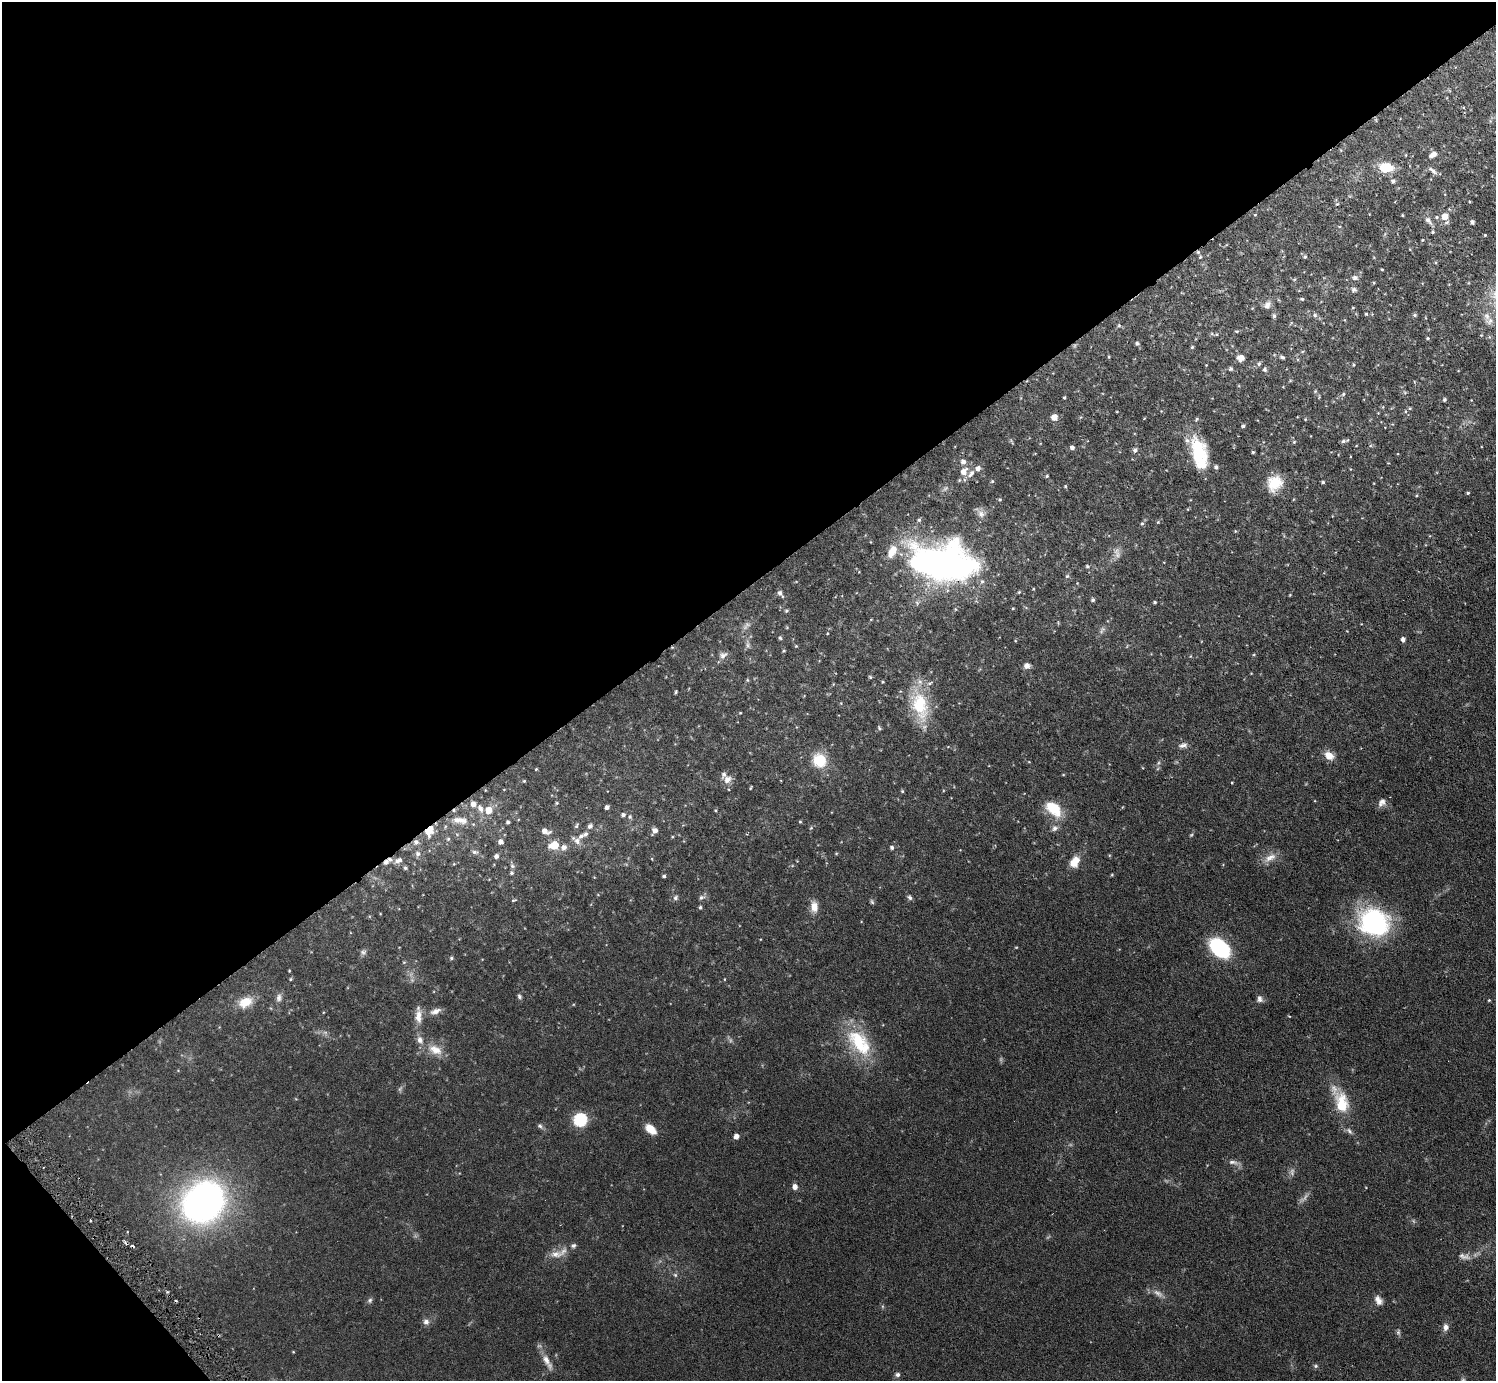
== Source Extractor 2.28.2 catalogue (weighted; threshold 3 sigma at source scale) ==
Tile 5 of 4 x 4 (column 1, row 2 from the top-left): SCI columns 1-1494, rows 3055-4433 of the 5977 x 5967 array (HDU 1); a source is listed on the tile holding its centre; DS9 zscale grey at full resolution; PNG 1498 x 1383 px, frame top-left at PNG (2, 2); no overlay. Shown black and unused: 44% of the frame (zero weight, under 3 of 6 exposures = <1% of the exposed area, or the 3 px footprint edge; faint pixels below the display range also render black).
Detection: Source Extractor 2.28.2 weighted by HDU 2 'WHT'; one run over the whole footprint, this tile lists its part. Background 0.0941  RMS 0.0047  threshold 0.0192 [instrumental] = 3 sigma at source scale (4.09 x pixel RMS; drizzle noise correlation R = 1.36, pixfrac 0.8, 0.05/0.05 arcsec/px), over >= 5 px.
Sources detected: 210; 7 too faint to see at this stretch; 3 cosmic-ray / hot-pixel residue — not listed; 10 inside a brighter listed object's ellipse — not listed separately; the other 190 listed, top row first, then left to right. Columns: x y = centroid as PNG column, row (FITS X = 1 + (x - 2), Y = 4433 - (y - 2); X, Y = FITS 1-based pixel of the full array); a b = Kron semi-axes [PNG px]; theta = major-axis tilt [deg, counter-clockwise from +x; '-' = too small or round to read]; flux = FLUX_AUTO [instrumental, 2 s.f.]
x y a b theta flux
1433 155 9 5 28 2.1
1386 167 13 9 -7 10
1433 170 13 5 -36 1.6
1393 181 5 5 - 1
1337 204 5 3 - 0.45
1255 215 4 3 - 0.31
1402 215 3 2 - 0.34
1445 216 6 6 - 5.5
1437 217 5 4 - 0.6
1428 221 14 6 -51 1.8
1472 222 4 4 - 1.2
1433 232 4 4 - 0.55
1485 235 3 3 - 0.33
1422 240 3 3 - 0.34
1198 252 5 5 - 0.67
1200 257 4 4 - 0.48
1305 257 5 5 - 0.69
1382 269 4 3 - 0.35
1355 278 6 5 - 1.4
1374 283 4 3 - 0.38
1354 290 8 7 - 1.1
1302 299 4 4 - 0.63
1267 305 11 8 57 2.1
1353 308 4 3 - 0.29
1366 314 3 3 - 0.46
1315 315 5 5 - 0.86
1415 315 6 4 22 0.64
1274 316 6 5 - 0.87
1489 321 13 9 18 2.9
1119 325 5 4 - 0.52
1236 331 5 4 - 0.46
1428 338 4 3 - 0.49
1137 343 4 4 - 0.93
1192 347 3 3 - 0.5
1109 357 3 3 - 0.37
1282 357 6 4 -33 0.87
1241 358 7 6 - 3.1
1259 364 6 5 - 0.93
1353 365 5 3 - 0.4
1231 369 5 5 - 0.77
1265 369 6 5 - 0.96
1290 381 5 3 - 0.36
1315 391 5 5 - 0.52
1343 394 6 4 28 0.69
1064 397 3 3 - 0.49
1444 400 4 4 - 0.74
1406 411 5 3 - 0.48
1054 417 5 5 - 5
1305 419 4 3 - 0.38
1243 426 4 4 - 0.66
1343 441 6 5 - 0.96
1294 442 5 4 - 0.49
1072 447 5 4 - 1.3
1135 450 6 5 - 1.2
1253 452 3 3 - 0.49
1199 453 36 16 -76 22
963 462 6 6 - 1.8
964 471 8 7 - 3.4
971 473 11 6 51 2.2
1047 476 4 3 - 0.47
992 481 5 4 - 0.48
1323 482 4 3 - 0.59
1274 483 18 15 50 9.4
1065 486 4 4 - 0.43
1468 493 3 3 - 0.52
1000 499 5 5 - 0.51
981 514 12 9 -64 2.5
919 520 6 5 - 0.81
1158 522 5 4 - 0.38
1142 523 5 4 - 0.58
1235 531 4 3 - 0.34
1117 553 15 7 -69 2.2
942 563 63 32 -8 190
1087 566 5 5 - 0.7
1067 576 5 5 - 0.67
780 593 9 5 -52 1.5
1290 595 3 3 - 0.32
1093 600 4 4 - 0.82
1155 602 3 3 - 0.58
1013 608 4 3 - 0.37
786 611 6 4 1 0.55
1102 630 12 4 70 1.1
780 638 5 5 - 0.62
1403 639 5 5 - 1.4
748 645 10 6 -85 1.4
796 646 4 4 - 0.36
1254 654 5 3 - 0.38
723 655 13 9 26 2.1
1027 666 7 6 - 2
870 677 4 4 - 0.57
747 680 5 5 - 0.49
883 682 3 3 - 0.36
676 692 4 2 - 0.49
920 706 41 21 -76 20
740 713 3 2 - 0.31
879 728 6 4 -61 0.68
1183 745 11 6 6 1.7
1329 756 11 8 -40 4.4
819 760 15 14 - 11
536 769 4 3 - 0.37
727 780 11 9 53 2.7
524 781 4 4 - 0.44
1232 783 3 3 - 0.31
751 788 5 2 - 0.38
902 791 4 4 - 0.49
1382 802 12 8 56 2.2
557 803 5 4 - 0.48
473 804 6 5 - 2.3
607 807 4 4 - 1.3
480 808 11 7 -58 2
1054 809 21 12 -43 11
488 810 7 6 - 4.8
623 815 5 5 - 1.1
630 817 6 5 - 0.78
460 820 22 9 -6 4.5
508 822 4 3 - 0.75
800 822 4 4 - 0.44
576 825 8 4 66 0.73
590 826 8 6 46 1.2
811 828 6 5 - 0.6
1055 828 9 8 - 1.6
655 830 7 6 - 1.9
429 831 12 8 60 5.8
545 831 9 5 -18 2.8
586 834 6 5 - 1.1
1191 835 5 4 - 0.44
448 839 5 5 - 0.64
577 841 10 8 -43 2.3
416 842 7 7 - 1.5
501 842 5 4 - 1.8
554 845 7 5 16 11
564 847 7 6 - 2.2
892 847 5 4 - 0.97
475 852 8 5 -3 1
836 853 5 3 - 0.4
418 854 7 6 - 1.4
496 856 5 5 - 1.3
1270 857 19 9 25 3.8
398 860 11 6 16 1.9
386 862 6 5 - 1.3
1074 862 14 9 58 5.4
512 866 7 5 -67 0.93
405 868 5 5 - 0.65
511 873 5 5 - 0.78
1112 875 4 4 - 0.37
664 876 4 4 - 0.7
702 897 10 6 24 1.3
676 898 7 6 - 1.1
910 898 6 5 - 0.97
513 900 6 4 25 0.49
872 902 7 4 -46 0.64
700 907 4 4 - 0.73
814 907 13 9 -89 3.9
1374 922 31 26 -24 59
1220 948 17 11 -42 45
363 952 8 8 - 1.2
451 958 5 4 - 0.67
404 962 6 3 18 0.39
290 979 4 4 - 0.47
519 996 6 5 - 0.88
279 998 11 7 86 1.7
1260 999 9 7 -72 1.6
1489 1000 4 3 - 0.35
245 1002 16 11 27 7.3
435 1011 15 7 19 2.6
418 1016 20 9 -89 4.2
859 1042 40 22 -58 23
435 1050 21 12 -26 6
1341 1104 20 9 -71 21
580 1120 7 7 - 41
540 1126 8 5 -36 0.95
651 1129 12 7 -42 5.9
1349 1131 11 5 -56 1.2
736 1136 5 5 - 2.3
1233 1162 15 5 -7 1.7
795 1187 6 5 - 2.1
203 1202 32 26 45 200
573 1246 7 5 41 0.87
556 1254 20 9 4 4.1
1464 1256 19 8 -13 2.7
675 1275 6 5 - 0.76
1158 1293 16 7 -34 2.4
370 1300 7 6 - 0.89
1378 1300 13 8 -54 2.4
426 1322 8 7 - 1.8
1446 1327 9 7 84 1.9
293 1352 5 3 - 0.3
547 1362 25 8 -60 3.9
1316 1366 6 5 - 0.71
897 1375 7 6 - 1.2
Overlapping masked pixels (flux is a lower limit): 4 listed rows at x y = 1198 252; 429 831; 416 842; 386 862